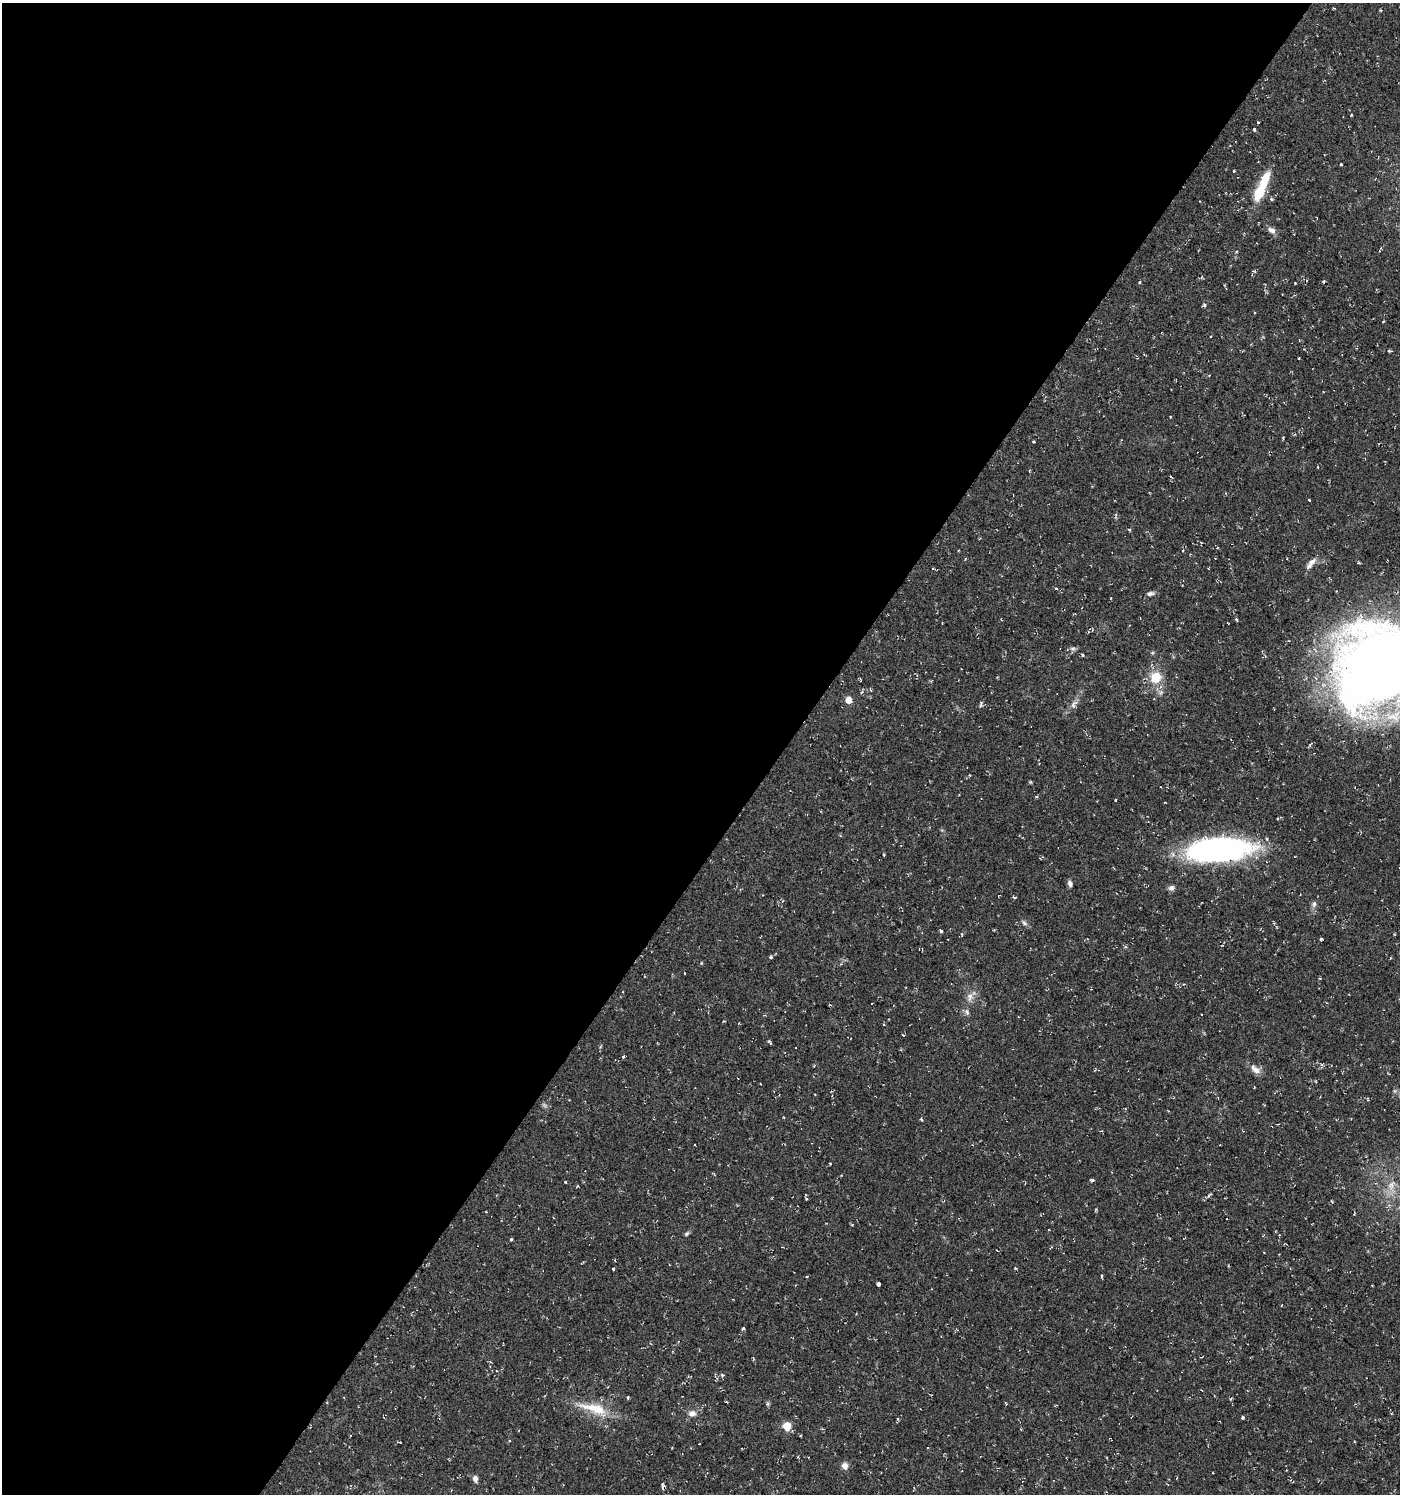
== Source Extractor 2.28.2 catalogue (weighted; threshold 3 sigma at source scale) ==
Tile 5 of 4 x 4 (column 1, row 2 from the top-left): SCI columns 247-1644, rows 2985-4476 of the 6013 x 5974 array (HDU 1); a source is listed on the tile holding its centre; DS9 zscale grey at full resolution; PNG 1402 x 1496 px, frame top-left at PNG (2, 3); no overlay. Shown black and unused: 56% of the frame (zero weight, under 2 of 3 exposures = <1% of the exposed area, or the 3 px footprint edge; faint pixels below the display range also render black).
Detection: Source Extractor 2.28.2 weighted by HDU 2 'WHT'; one run over the whole footprint, this tile lists its part. Background 0.0374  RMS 0.004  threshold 0.018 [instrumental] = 3 sigma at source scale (4.5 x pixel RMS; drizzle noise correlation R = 1.50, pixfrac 1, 0.0396/0.0396 arcsec/px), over >= 5 px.
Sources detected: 88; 1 too faint to see at this stretch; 1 inside a brighter object's white glare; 3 cosmic-ray / hot-pixel residue — not listed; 1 inside a brighter listed object's ellipse — not listed separately; the other 82 listed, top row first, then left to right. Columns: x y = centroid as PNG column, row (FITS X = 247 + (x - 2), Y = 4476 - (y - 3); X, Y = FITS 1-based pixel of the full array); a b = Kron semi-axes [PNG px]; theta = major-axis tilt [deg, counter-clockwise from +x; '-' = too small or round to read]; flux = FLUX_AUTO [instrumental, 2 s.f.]
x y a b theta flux
1351 115 3 2 - 0.36
1258 123 4 2 - 0.3
1254 129 4 3 - 0.75
1341 164 3 2 - 0.4
1234 171 3 3 - 0.41
1259 193 14 8 66 12
1271 199 4 4 - 0.69
1272 230 11 7 -30 1.9
1236 251 4 3 - 0.39
1323 281 3 2 - 0.78
1140 282 5 3 - 0.32
1295 283 3 3 - 0.41
1254 312 3 3 - 0.51
1383 322 4 2 - 0.28
1389 351 4 4 - 0.48
1299 358 3 2 - 0.26
1170 417 3 2 - 0.38
1034 442 3 3 - 0.76
1171 477 5 2 - 0.48
1309 500 3 3 - 1.4
1217 547 3 3 - 0.73
1183 550 3 3 - 1.2
1311 562 14 7 31 2.1
933 569 5 3 - 0.4
1056 588 4 3 - 0.44
1150 594 9 6 8 1.2
1236 619 3 3 - 0.87
1073 649 8 5 -6 0.94
1082 655 3 3 - 1
1379 666 87 71 31 490
1156 677 12 11 - 8.8
870 690 5 4 - 0.53
848 700 5 5 - 5.1
981 704 10 3 89 0.67
969 775 4 2 - 0.28
1115 800 3 2 - 0.53
1278 819 3 3 - 0.61
1218 850 65 23 3 100
1070 884 7 5 -70 1.3
1171 888 8 6 12 1.4
1015 898 5 3 - 0.48
1314 904 9 6 80 1.3
1024 923 9 5 -45 0.99
941 931 3 3 - 1.4
962 934 5 3 - 0.32
1321 939 3 3 - 1.4
771 957 4 4 - 0.5
684 973 3 2 - 0.37
970 997 14 7 79 2.5
967 1012 10 5 -76 1.1
884 1024 3 2 - 0.58
903 1035 3 3 - 0.32
770 1042 6 3 -50 0.68
623 1057 3 3 - 1.1
1255 1069 16 8 -42 2.8
921 1119 4 3 - 0.54
830 1164 3 2 - 0.4
1091 1180 5 3 - 0.62
565 1182 3 2 - 0.37
1391 1185 17 9 69 4.5
1209 1196 8 4 41 0.89
806 1199 4 3 - 0.46
687 1234 8 4 52 0.7
511 1239 3 3 - 1.3
613 1269 3 3 - 1.1
1101 1276 3 3 - 0.74
807 1277 4 3 - 0.32
879 1283 4 3 - 11
1282 1305 3 2 - 0.27
743 1328 4 3 - 0.6
628 1397 4 3 - 0.45
1006 1403 4 3 - 0.32
595 1409 44 13 -17 12
692 1413 11 8 -7 2.4
1243 1417 4 3 - 0.79
897 1419 3 2 - 0.46
787 1426 5 5 - 11
400 1442 4 2 - 0.3
798 1457 4 3 - 0.41
845 1466 7 7 - 2.5
475 1479 8 6 -87 1.7
662 1487 6 4 -80 1.1
Overlapping masked pixels (flux is a lower limit): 2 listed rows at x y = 1379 666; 1218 850
Isophote crosses this tile's border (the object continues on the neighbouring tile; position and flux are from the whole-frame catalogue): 1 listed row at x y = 1379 666
Unlisted compact peaks at least as high as the median listed source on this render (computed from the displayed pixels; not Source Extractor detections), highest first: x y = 1204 305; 722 1375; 1073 705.